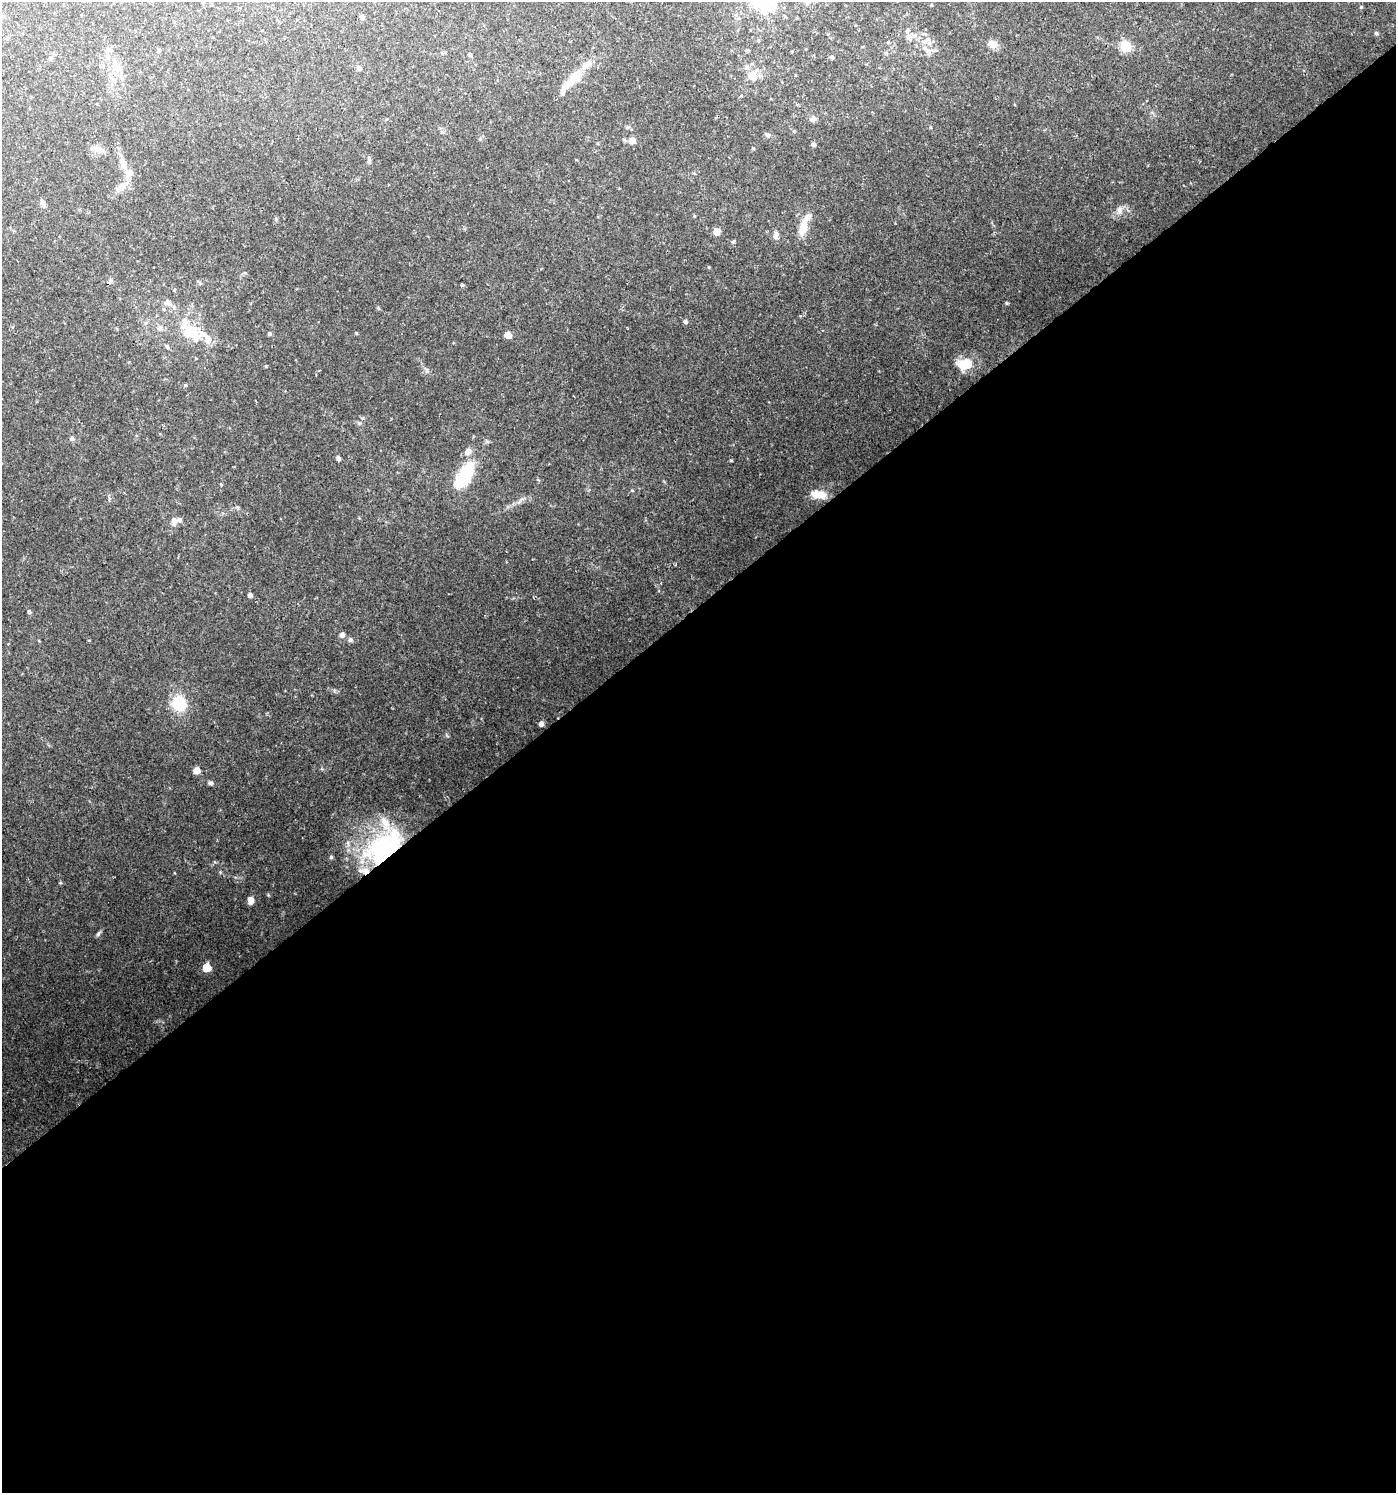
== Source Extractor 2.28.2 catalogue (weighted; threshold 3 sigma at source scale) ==
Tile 15 of 4 x 4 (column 3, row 4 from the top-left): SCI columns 2921-4314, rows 5-1495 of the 5902 x 5967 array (HDU 1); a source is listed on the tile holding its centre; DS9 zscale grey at full resolution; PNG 1398 x 1495 px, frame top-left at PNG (2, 2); no overlay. Shown black and unused: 59% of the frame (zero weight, under 2 of 3 exposures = <1% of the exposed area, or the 3 px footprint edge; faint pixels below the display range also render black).
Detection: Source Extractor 2.28.2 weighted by HDU 2 'WHT'; one run over the whole footprint, this tile lists its part. Background 0.0724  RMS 0.007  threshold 0.0315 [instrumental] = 3 sigma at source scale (4.5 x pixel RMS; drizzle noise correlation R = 1.50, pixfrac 1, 0.0396/0.0396 arcsec/px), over >= 5 px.
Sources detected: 76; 1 inside a brighter object's white glare — not listed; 12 inside a brighter listed object's ellipse — not listed separately; the other 63 listed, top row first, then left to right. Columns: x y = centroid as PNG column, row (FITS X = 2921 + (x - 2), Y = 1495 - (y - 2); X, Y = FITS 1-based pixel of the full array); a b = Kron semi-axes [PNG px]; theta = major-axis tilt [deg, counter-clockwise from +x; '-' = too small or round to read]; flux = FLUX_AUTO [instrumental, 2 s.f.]
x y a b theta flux
762 5 23 13 -59 19
1361 7 4 4 - 0.54
362 17 5 4 - 2.2
1376 33 5 4 - 0.84
913 36 11 6 15 3.6
888 42 5 4 - 0.66
929 43 6 6 - 2
992 44 11 8 -14 5.5
1125 46 6 6 - 49
747 50 5 4 - 0.97
928 51 10 7 -39 3.3
470 55 5 4 - 0.84
831 57 6 4 20 0.91
51 58 5 5 - 1.1
359 68 6 5 - 1.8
575 76 21 11 50 12
751 76 12 10 -44 8
813 119 8 7 - 1.9
768 135 7 5 -16 1.5
480 139 5 4 - 0.99
632 141 6 5 - 5.7
814 144 7 4 -8 0.94
753 148 4 4 - 0.68
97 150 7 5 0 2.2
369 160 11 3 88 1.2
123 163 16 8 -74 5.7
121 187 12 9 42 5.4
43 204 9 6 -67 1.9
1120 210 10 8 78 3.3
803 227 19 8 78 12
716 232 7 6 - 4.9
776 235 13 6 77 2.4
733 242 5 3 - 0.83
462 285 3 3 - 1.3
168 303 9 7 -11 3.3
378 308 5 4 - 0.79
685 321 5 5 - 1.4
160 328 8 6 21 2.3
191 332 24 16 -33 21
269 334 4 4 - 1.5
508 335 5 5 - 5.8
167 347 6 5 - 1.4
961 364 18 11 -24 9.4
185 385 5 4 - 0.71
72 439 6 5 - 1.8
338 458 5 4 - 1.6
464 476 37 16 61 26
632 490 5 3 - 0.55
818 494 20 9 -9 8.2
174 521 12 7 -84 3.5
250 595 5 5 - 1.9
29 612 5 4 - 1
342 635 5 5 - 3.1
350 640 5 5 - 1.9
179 703 7 7 - 45
541 724 5 4 - 3.6
197 770 5 5 - 6.6
210 783 7 5 8 1.4
384 847 52 31 41 94
331 857 5 4 - 1.1
251 900 8 6 -90 3.7
98 934 9 4 55 1.3
206 967 5 5 - 17
Overlapping masked pixels (flux is a lower limit): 1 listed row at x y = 384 847
Unlisted compact peaks at least as high as the median listed source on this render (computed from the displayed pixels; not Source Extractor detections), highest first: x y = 1007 303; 731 460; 268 895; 60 883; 356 333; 519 502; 266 366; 220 872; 427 371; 89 640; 359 423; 237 507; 709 267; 487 441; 694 216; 930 127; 334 690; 174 873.